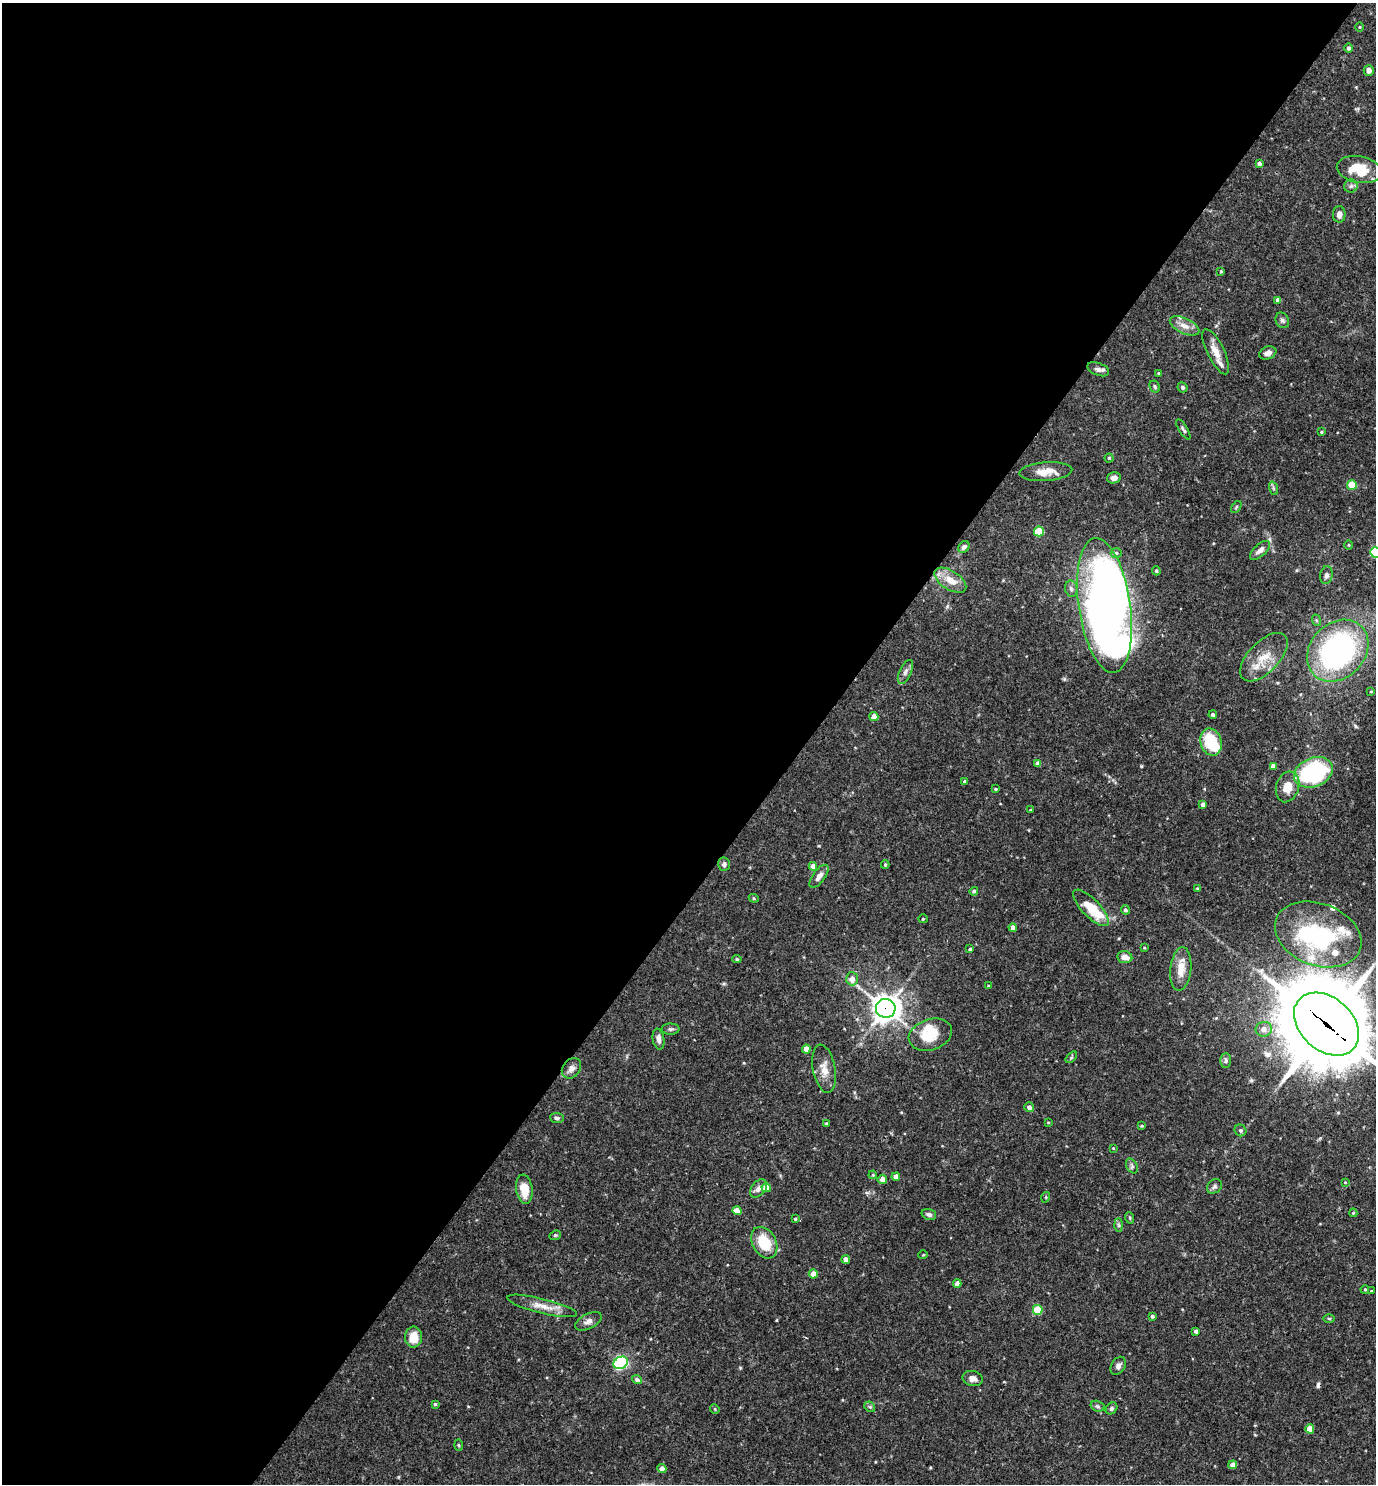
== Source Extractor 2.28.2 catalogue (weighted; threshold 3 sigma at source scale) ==
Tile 5 of 4 x 4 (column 1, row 2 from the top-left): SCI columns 149-1522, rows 2967-4448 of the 5935 x 5931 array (HDU 1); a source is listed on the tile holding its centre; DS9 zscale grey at full resolution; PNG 1378 x 1486 px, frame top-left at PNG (2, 3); each listed source drawn as its Kron ellipse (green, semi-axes under 4 px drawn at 4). Shown black and unused: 58% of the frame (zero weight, under 3 of 4 exposures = <1% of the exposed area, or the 3 px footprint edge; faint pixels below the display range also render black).
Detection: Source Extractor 2.28.2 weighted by HDU 2 'WHT'; one run over the whole footprint, this tile lists its part. Background 0.0714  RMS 0.0036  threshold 0.0162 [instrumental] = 3 sigma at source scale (4.5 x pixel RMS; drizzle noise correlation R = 1.50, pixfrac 1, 0.05/0.05 arcsec/px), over >= 5 px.
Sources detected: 144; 3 inside a brighter object's white glare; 1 cosmic-ray / hot-pixel residue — neither listed nor drawn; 7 inside a brighter listed object's ellipse — not listed separately; the other 133 listed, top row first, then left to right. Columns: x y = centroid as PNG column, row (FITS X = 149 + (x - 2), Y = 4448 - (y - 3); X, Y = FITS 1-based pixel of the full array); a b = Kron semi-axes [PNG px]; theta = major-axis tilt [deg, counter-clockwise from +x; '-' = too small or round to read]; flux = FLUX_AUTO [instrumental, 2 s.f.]
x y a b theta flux
1360 27 4 3 - 0.25
1349 48 4 4 - 0.87
1369 71 5 5 - 1.8
1259 163 4 4 - 1.1
1359 169 23 13 -11 10
1351 186 6 6 - 0.85
1339 214 8 6 89 2
1221 271 3 3 - 0.37
1278 300 4 4 - 2
1282 320 8 6 -63 1
1184 326 16 7 -25 2.9
1216 352 25 8 -64 4.1
1268 353 9 6 22 1.9
1098 369 11 6 -20 1.4
1159 373 3 3 - 0.61
1155 386 6 5 - 0.59
1182 387 5 5 - 0.68
1183 429 11 4 -58 0.74
1321 432 4 3 - 0.4
1109 458 4 4 - 0.46
1046 472 26 9 4 4.8
1114 478 7 5 13 1.6
1352 485 5 5 - 9.3
1273 488 7 4 -71 0.64
1236 507 7 3 54 0.5
1039 531 5 5 - 16
1349 545 4 3 - 0.3
964 547 6 5 - 1.2
1260 550 12 6 42 2
1375 552 5 5 - 19
1116 553 5 5 - 0.73
1156 571 4 3 - 0.43
1326 575 9 6 80 1.2
950 580 18 9 -32 5.6
1071 589 8 6 -82 1.2
1104 605 68 26 -82 300
1316 620 6 4 -72 0.44
1338 651 34 27 46 85
1264 657 30 15 46 8.4
905 672 13 6 65 1.6
1371 691 3 3 - 0.29
1213 715 4 4 - 0.64
874 716 4 4 - 2.9
1211 742 14 10 -75 14
1038 763 4 4 - 1.5
1273 766 4 4 - 2
1313 772 20 14 22 44
965 782 4 3 - 0.92
1288 787 16 11 72 5.4
995 789 3 3 - 0.44
1203 804 4 4 - 1.9
1030 810 3 2 - 0.24
724 864 7 6 - 1.2
885 865 4 3 - 0.48
813 866 4 4 - 2.1
819 876 13 6 53 2.1
1197 888 3 3 - 0.36
974 891 4 4 - 0.77
754 898 5 4 - 0.42
1091 908 24 9 -46 11
1125 910 5 4 - 1
923 919 4 4 - 0.37
1013 928 4 4 - 2.3
1318 934 45 31 -21 47
1144 948 4 3 - 0.33
970 949 3 3 - 0.58
1125 957 7 6 - 2.9
737 959 5 4 - 0.52
1181 969 22 10 84 5.6
852 979 6 6 - 2.7
988 986 4 3 - 0.45
886 1008 10 9 - 370
1326 1024 37 26 -42 4400
670 1029 9 5 0 0.83
1264 1029 8 7 - 2.4
930 1035 22 15 19 11
659 1039 10 5 -80 1.9
806 1049 4 4 - 3.8
1071 1057 7 4 45 0.51
1226 1061 7 5 88 0.8
571 1068 11 8 50 1.9
824 1069 24 11 -80 4.5
1029 1107 5 5 - 1.4
557 1118 7 5 -7 0.8
1048 1122 3 3 - 0.31
826 1123 4 3 - 0.39
1142 1126 3 3 - 0.38
1240 1130 6 5 - 0.8
1113 1148 3 2 - 0.29
1132 1166 8 5 -60 0.77
873 1175 4 3 - 0.33
896 1177 4 4 - 2.4
882 1179 4 4 - 2.5
1345 1182 3 3 - 0.27
1214 1186 8 6 38 0.96
759 1188 10 7 49 2
766 1188 5 4 - 4.3
524 1189 14 8 -81 6.3
1046 1197 5 3 - 0.34
737 1211 4 4 - 3.9
1353 1213 4 4 - 0.34
929 1214 7 5 -18 1.1
1130 1218 6 3 -72 0.4
795 1219 4 3 - 0.41
1118 1225 7 4 -88 0.63
555 1235 6 4 21 0.53
764 1243 17 12 -60 12
923 1255 5 3 - 0.29
846 1259 4 4 - 2.7
813 1274 4 4 - 3.5
957 1284 4 4 - 2
1365 1289 4 3 - 0.45
1371 1291 3 3 - 0.28
542 1306 36 7 -14 4.8
1038 1310 5 5 - 13
1152 1316 3 3 - 0.82
1329 1318 5 3 - 0.41
588 1321 14 7 27 2
1196 1331 4 3 - 1
413 1337 10 8 86 5.6
621 1363 7 6 - 69
1118 1366 10 6 57 1.5
973 1378 10 7 -13 1.8
637 1380 5 4 - 1.1
435 1404 3 3 - 0.49
1097 1406 7 5 -17 0.75
870 1407 6 4 -44 0.54
1111 1408 6 5 - 0.79
715 1409 5 4 - 0.36
1310 1429 4 4 - 4.9
459 1445 6 4 -88 0.43
1233 1465 4 4 - 2.3
662 1469 4 4 - 1.9
Overlapping masked pixels (flux is a lower limit): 2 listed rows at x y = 886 1008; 1326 1024
Isophote crosses this tile's border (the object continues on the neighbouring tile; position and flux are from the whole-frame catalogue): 2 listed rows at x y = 1375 552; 1326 1024